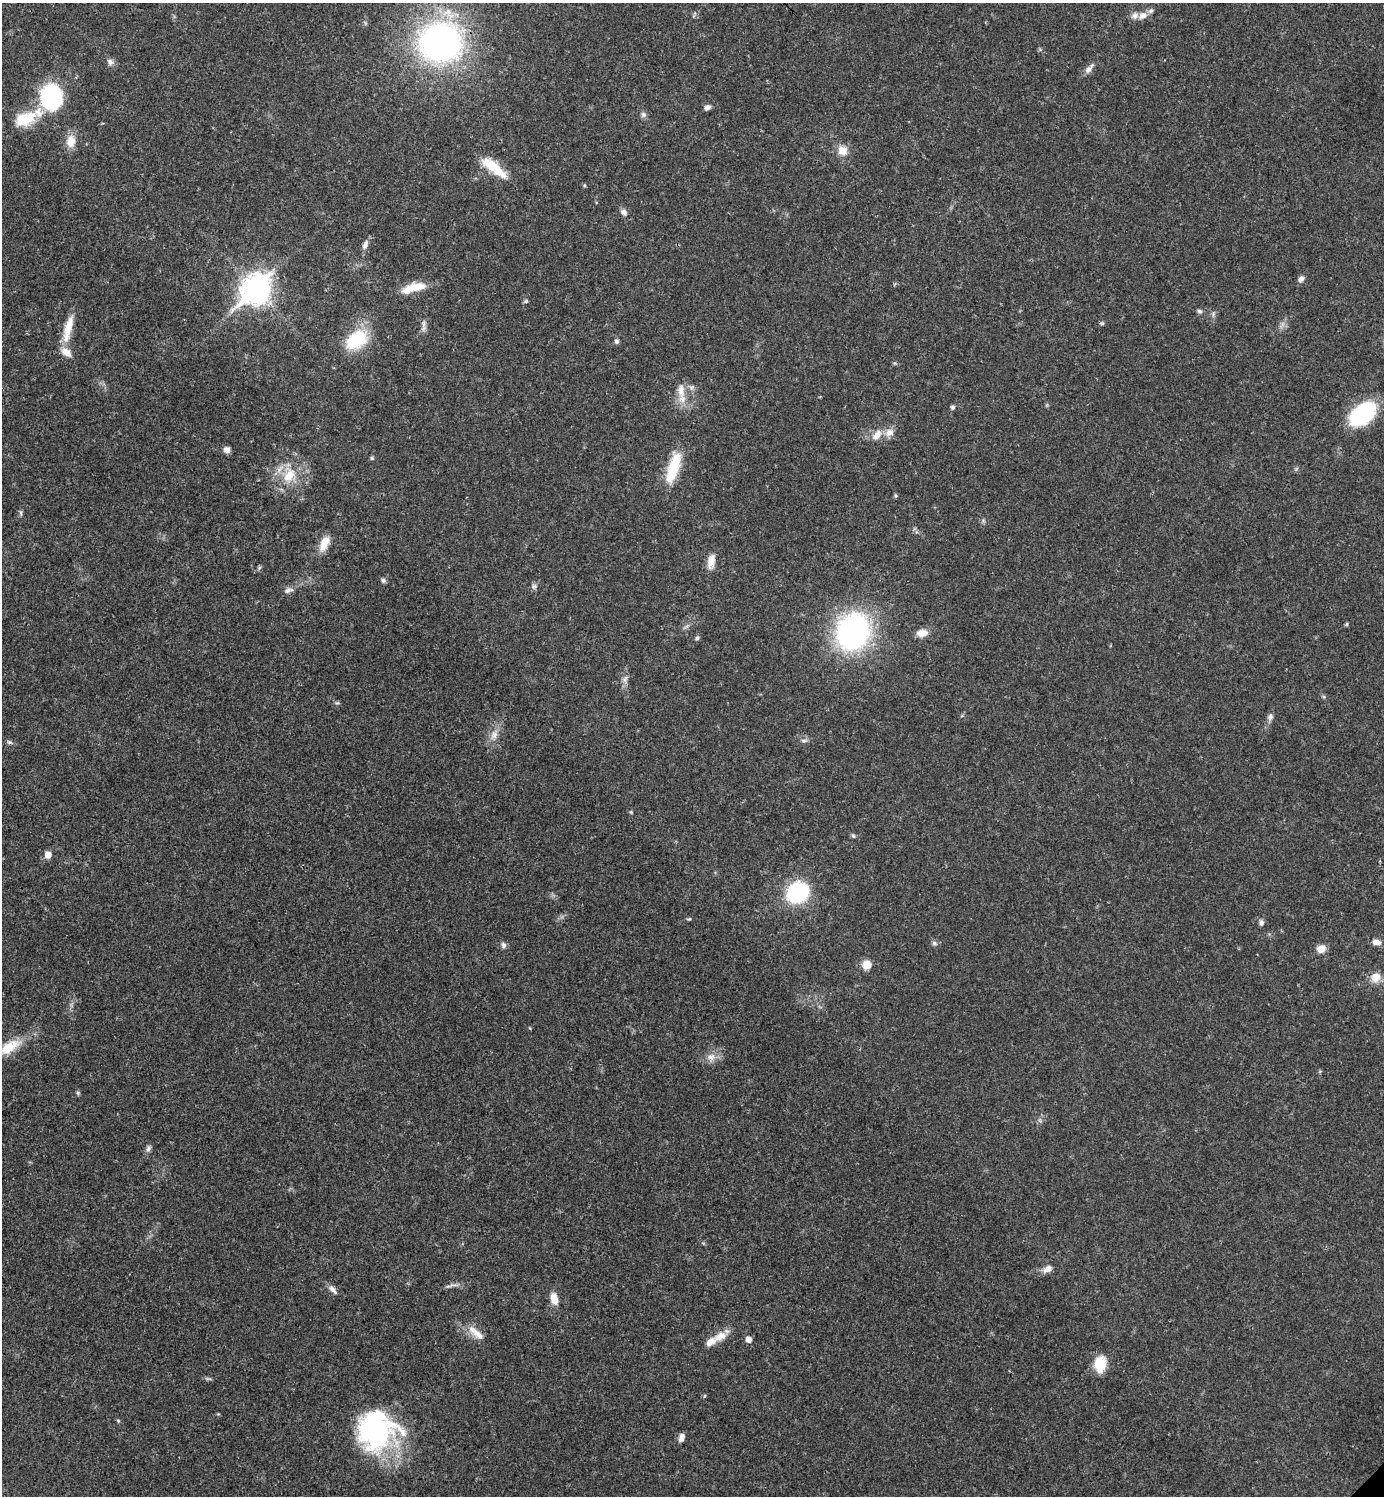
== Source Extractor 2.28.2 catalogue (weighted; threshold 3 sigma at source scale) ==
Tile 11 of 4 x 4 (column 3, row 3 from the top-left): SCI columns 3061-4442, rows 1495-2988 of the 5980 x 5981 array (HDU 1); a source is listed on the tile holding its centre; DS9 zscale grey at full resolution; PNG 1386 x 1498 px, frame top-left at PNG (2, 3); no overlay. Shown black and unused: <1% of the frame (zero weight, under 3 of 4 exposures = <1% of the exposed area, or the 3 px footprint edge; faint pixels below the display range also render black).
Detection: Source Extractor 2.28.2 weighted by HDU 2 'WHT'; one run over the whole footprint, this tile lists its part. Background 0.0194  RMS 0.0023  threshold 0.0102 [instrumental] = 3 sigma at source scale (4.5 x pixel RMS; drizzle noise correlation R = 1.50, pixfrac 1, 0.05/0.05 arcsec/px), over >= 5 px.
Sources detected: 84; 5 inside a brighter listed object's ellipse — not listed separately; the other 79 listed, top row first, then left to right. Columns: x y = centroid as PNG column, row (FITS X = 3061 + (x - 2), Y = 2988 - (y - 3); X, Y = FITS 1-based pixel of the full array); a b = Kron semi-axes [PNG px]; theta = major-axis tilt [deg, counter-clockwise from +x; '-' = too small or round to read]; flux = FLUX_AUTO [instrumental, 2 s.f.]
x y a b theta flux
1143 15 14 9 32 1.8
440 42 37 34 3 85
110 62 8 7 - 0.96
1089 69 15 7 49 1.2
51 97 17 15 -84 37
707 107 7 6 - 0.88
643 114 8 8 - 0.68
23 119 20 18 37 5.4
71 141 16 12 85 2.9
842 150 12 12 - 2.6
494 168 34 10 -39 6.9
624 212 10 7 -53 0.94
365 245 13 7 68 1.1
1301 279 9 6 59 0.82
413 288 31 10 16 4.9
256 289 12 10 46 260
526 301 6 5 - 0.36
1199 311 6 6 - 0.54
1102 323 5 5 - 0.34
424 326 18 5 -88 0.95
68 329 39 9 75 4.6
356 340 28 18 37 12
616 341 6 5 - 0.56
895 363 6 4 -89 0.28
681 390 21 10 -85 3.1
953 407 5 5 - 0.56
1362 414 31 18 42 18
889 432 13 11 14 1.8
877 435 19 10 52 2.4
227 450 7 6 - 1.2
372 458 6 5 - 0.31
673 467 37 12 73 9.2
289 475 24 14 67 5.9
896 496 5 5 - 0.34
21 513 8 4 -82 0.42
324 543 19 9 64 3.1
711 561 19 9 80 2.4
259 568 7 4 71 0.33
383 580 6 6 - 0.52
534 586 8 6 75 0.62
288 590 13 7 18 1
1347 624 6 4 88 0.27
853 632 30 25 65 57
922 633 14 9 8 2.1
697 638 6 5 - 0.43
625 679 12 5 64 0.88
337 703 6 4 16 0.31
1270 717 10 7 75 0.86
494 735 15 9 68 2.1
804 740 10 4 4 0.54
10 742 8 5 -26 0.51
631 812 5 4 - 0.23
853 836 7 5 -67 0.39
48 854 6 6 - 2.4
797 892 18 15 35 24
689 919 7 4 14 0.3
1261 923 7 6 - 0.67
1376 942 11 7 -7 1.4
934 943 7 6 - 0.54
503 945 8 7 - 0.69
1321 949 9 8 - 2.2
867 964 11 10 - 2.4
1375 977 12 11 - 2.7
9 1047 32 14 32 6.2
711 1057 13 10 13 1.9
78 1093 5 5 - 0.35
148 1148 10 6 78 0.71
1047 1269 13 8 32 1.5
451 1286 24 3 12 0.89
333 1290 14 6 -47 1.1
554 1299 13 8 -75 2.6
476 1332 28 8 -40 2.8
720 1336 19 10 28 2.9
748 1339 7 6 - 1.1
1100 1364 18 13 88 5.4
208 1379 10 3 -15 0.4
118 1421 5 5 - 0.26
376 1430 45 43 44 38
681 1438 10 6 74 1
Isophote crosses this tile's border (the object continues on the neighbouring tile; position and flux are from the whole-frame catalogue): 1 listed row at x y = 9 1047